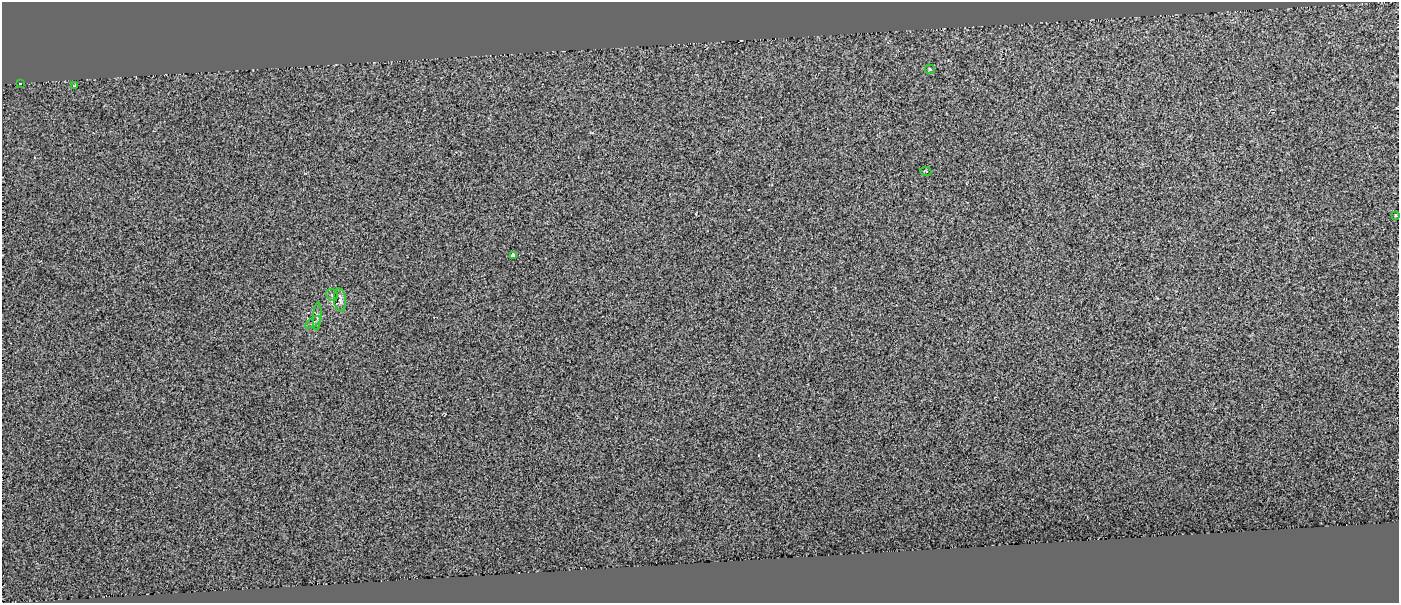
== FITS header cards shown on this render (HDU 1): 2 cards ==
NAXIS1  =                 1397
NAXIS2  =                  601

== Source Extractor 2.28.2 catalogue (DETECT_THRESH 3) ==
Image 1397 x 601 px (HDU 1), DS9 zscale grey, 1 PNG px = 1 image px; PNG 1401 x 605 px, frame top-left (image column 1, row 601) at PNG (2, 2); each listed source drawn as its Kron ellipse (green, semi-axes under 4 px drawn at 4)
Background 1.24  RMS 0.97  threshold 2.91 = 3 sigma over >= 5 px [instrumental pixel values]
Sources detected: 10; all 10 listed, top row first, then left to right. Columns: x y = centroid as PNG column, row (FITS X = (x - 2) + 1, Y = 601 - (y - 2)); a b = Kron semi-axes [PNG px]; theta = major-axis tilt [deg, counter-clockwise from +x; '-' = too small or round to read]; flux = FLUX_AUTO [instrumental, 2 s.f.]
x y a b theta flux
930 69 5 4 - 140
20 83 3 3 - 490
75 85 3 3 - 88
926 171 5 3 - 56
1396 215 3 3 - 96
513 255 4 3 - 2300
332 295 6 5 - 120
340 300 12 6 -84 290
317 316 14 3 86 150
313 322 9 4 33 130